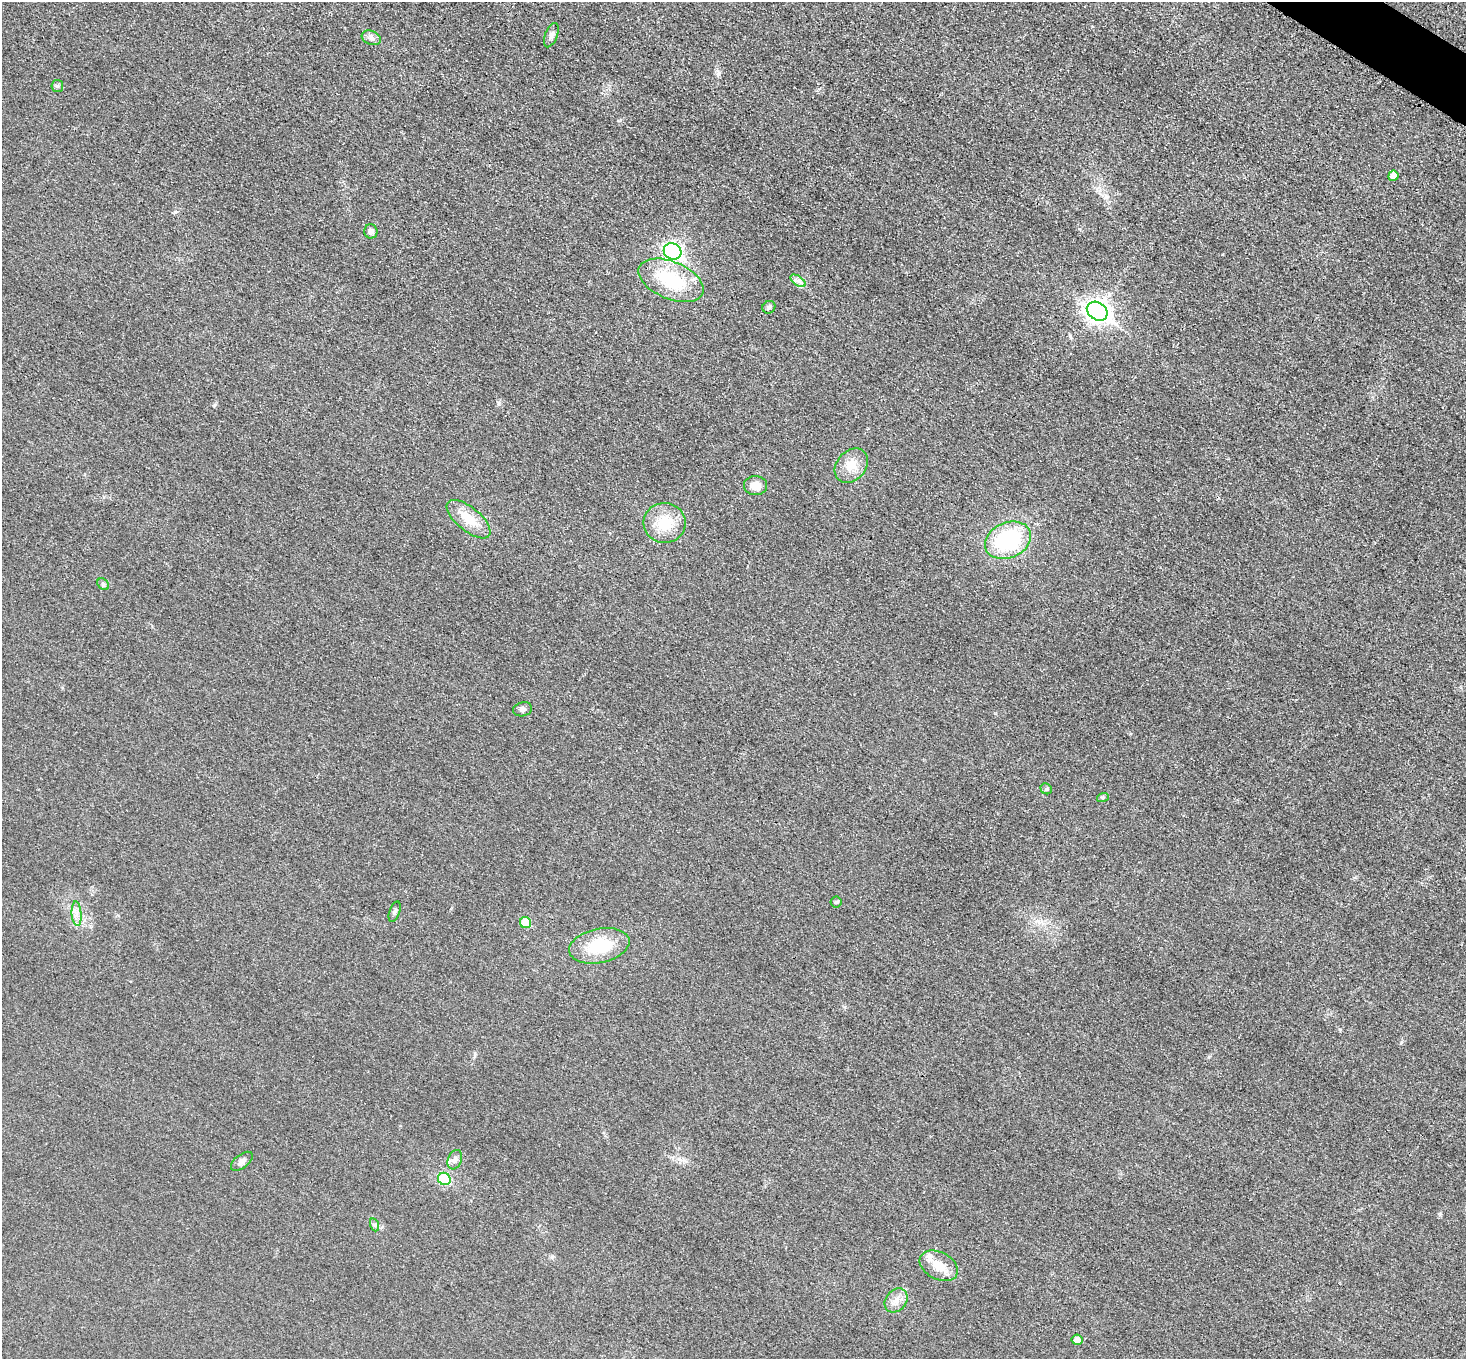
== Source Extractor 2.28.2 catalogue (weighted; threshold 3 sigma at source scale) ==
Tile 10 of 4 x 4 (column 2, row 3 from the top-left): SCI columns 1480-2943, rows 1663-3019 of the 5883 x 5891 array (HDU 1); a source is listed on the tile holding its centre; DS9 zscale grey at full resolution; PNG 1468 x 1361 px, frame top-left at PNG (2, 2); each listed source drawn as its Kron ellipse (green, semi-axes under 4 px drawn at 4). Shown black and unused: <1% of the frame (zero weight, under 3 of 4 exposures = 1% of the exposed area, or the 3 px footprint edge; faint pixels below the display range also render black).
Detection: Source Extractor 2.28.2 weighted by HDU 2 'WHT'; one run over the whole footprint, this tile lists its part. Background 0.0219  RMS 0.0061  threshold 0.0276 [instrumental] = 3 sigma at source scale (4.5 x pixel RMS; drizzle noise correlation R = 1.50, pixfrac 1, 0.05/0.05 arcsec/px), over >= 5 px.
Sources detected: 32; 1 inside a brighter listed object's ellipse — not listed separately; the other 31 listed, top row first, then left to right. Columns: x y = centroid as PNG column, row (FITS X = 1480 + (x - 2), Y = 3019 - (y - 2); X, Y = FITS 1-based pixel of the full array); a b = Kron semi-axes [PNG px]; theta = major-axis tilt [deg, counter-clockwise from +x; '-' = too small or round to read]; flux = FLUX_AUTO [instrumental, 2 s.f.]
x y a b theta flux
551 35 13 6 69 2.4
371 38 10 7 -22 2.4
57 86 6 6 - 1.1
1393 176 5 5 - 4.8
371 231 7 6 - 2.5
673 251 9 8 - 150
671 280 34 18 -23 36
798 281 9 4 -36 2.2
769 307 7 6 - 1.4
1097 311 11 8 -34 370
851 466 19 14 49 9.4
755 486 11 9 -5 5.9
469 519 26 12 -40 13
665 523 21 20 - 17
1008 540 24 17 24 56
103 584 6 5 - 1.1
523 709 10 7 11 2
1046 789 6 5 - 1
1103 797 6 4 19 0.76
836 902 5 5 - 0.93
395 912 10 5 71 1.5
77 914 12 5 -85 3.1
525 923 6 5 - 12
599 946 30 17 12 26
455 1160 10 7 68 2.4
242 1161 13 6 38 2.4
444 1179 6 6 - 26
375 1225 7 4 -71 1
939 1266 20 13 -27 9.6
896 1300 13 10 51 5
1077 1340 5 5 - 4
Unlisted compact peaks at least as high as the median listed source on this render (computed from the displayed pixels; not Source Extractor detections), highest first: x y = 1440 1214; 718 74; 1070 336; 1401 1042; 214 405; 499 404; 175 212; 552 1257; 845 1007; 1340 1029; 475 1053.